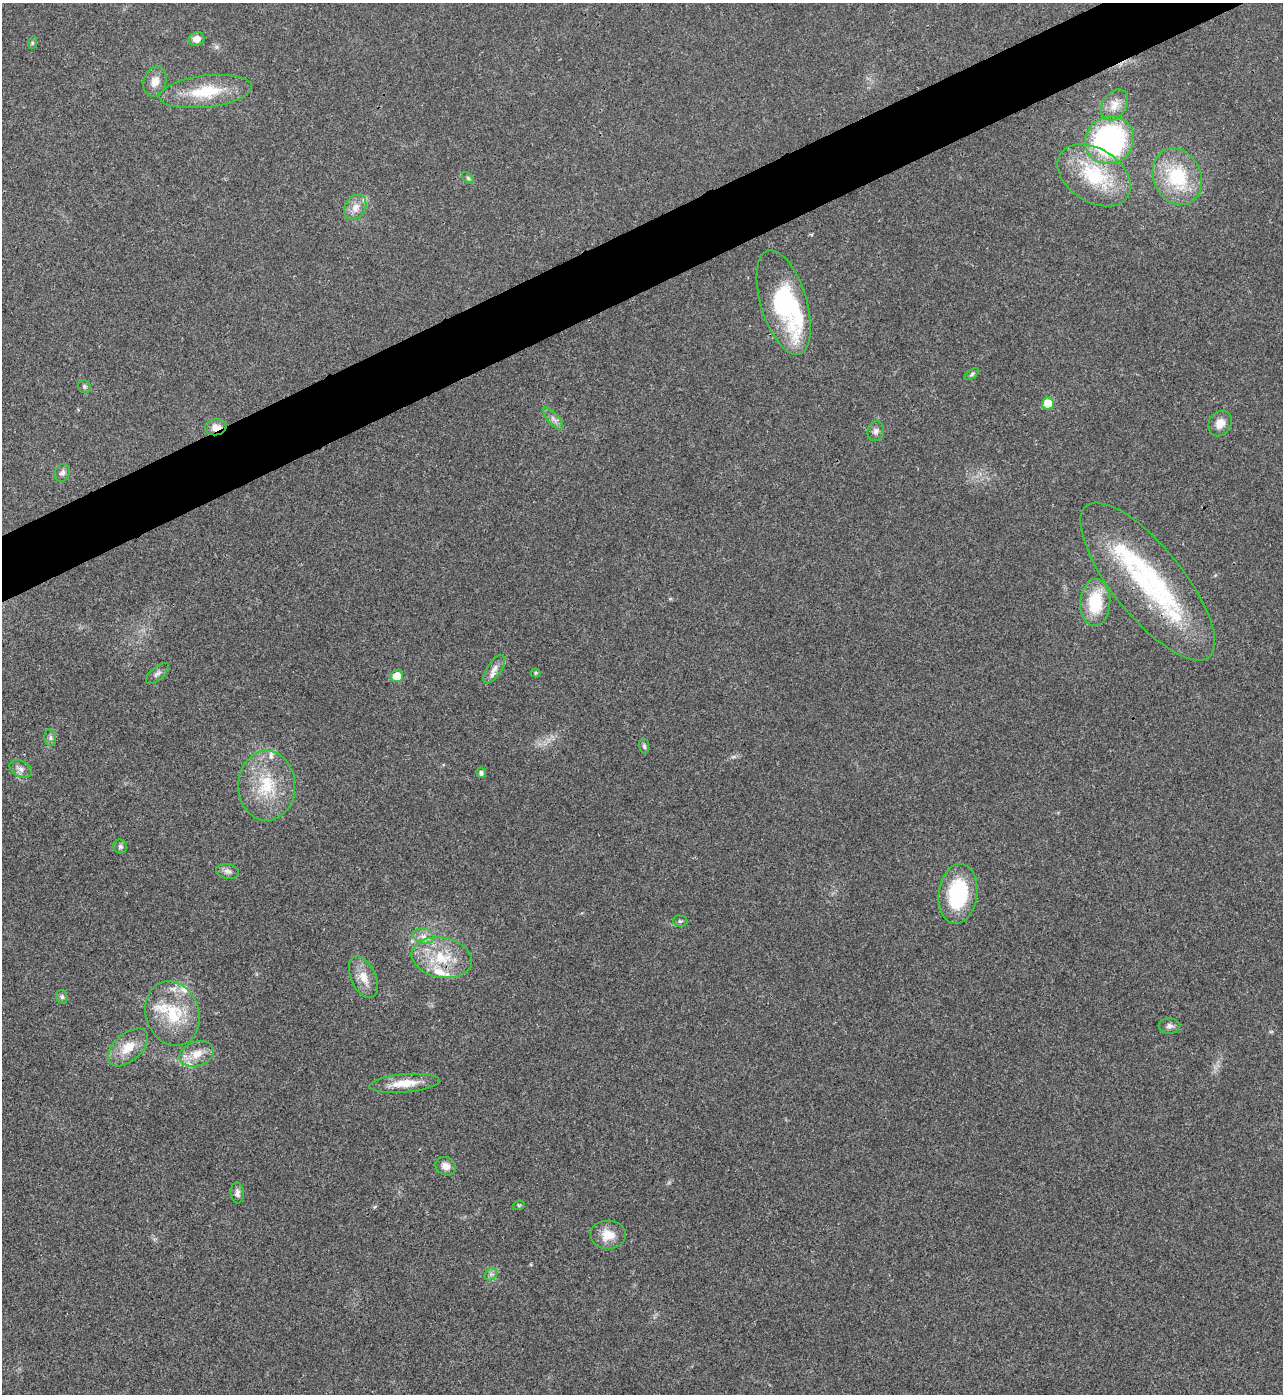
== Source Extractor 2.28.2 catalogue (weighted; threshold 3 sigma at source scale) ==
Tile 10 of 4 x 4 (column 2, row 3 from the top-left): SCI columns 1566-2846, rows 1394-2785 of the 5563 x 5574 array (HDU 1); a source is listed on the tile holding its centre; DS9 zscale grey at full resolution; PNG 1285 x 1396 px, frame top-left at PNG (2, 3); each listed source drawn as its Kron ellipse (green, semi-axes under 4 px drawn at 4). Shown black and unused: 4% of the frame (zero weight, under 3 of 4 exposures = <1% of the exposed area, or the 3 px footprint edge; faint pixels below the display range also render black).
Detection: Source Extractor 2.28.2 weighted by HDU 2 'WHT'; one run over the whole footprint, this tile lists its part. Background 0.0211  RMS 0.0042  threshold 0.0189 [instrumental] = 3 sigma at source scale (4.5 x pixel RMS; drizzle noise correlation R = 1.50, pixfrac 1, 0.05/0.05 arcsec/px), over >= 5 px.
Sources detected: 58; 1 too faint to see at this stretch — neither listed nor drawn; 9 inside a brighter listed object's ellipse — not listed separately; the other 48 listed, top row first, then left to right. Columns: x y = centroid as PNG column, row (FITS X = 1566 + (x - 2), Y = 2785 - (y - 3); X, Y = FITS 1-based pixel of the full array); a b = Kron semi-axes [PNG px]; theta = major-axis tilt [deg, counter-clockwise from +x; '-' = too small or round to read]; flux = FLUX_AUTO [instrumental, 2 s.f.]
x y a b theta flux
197 39 8 6 19 3.1
32 43 6 4 73 0.57
155 81 15 11 72 4.3
206 91 46 16 7 19
1114 105 17 12 56 4.9
1109 140 25 23 39 88
1094 175 40 26 -33 29
1177 177 29 23 -65 27
468 178 7 4 -45 0.75
355 207 13 10 61 4
784 302 54 23 -73 51
972 374 8 4 36 0.8
84 386 7 6 - 0.85
1048 403 6 6 - 9.8
553 419 14 5 -48 1.9
1220 424 13 11 58 4.1
216 427 10 8 6 3.5
876 431 10 8 72 1.9
62 473 9 7 65 1.6
1148 581 98 35 -51 76
1095 602 23 15 87 19
494 669 16 7 57 2.9
157 673 14 6 40 1.6
536 673 5 4 - 0.49
397 676 6 6 - 8.2
50 738 8 6 -84 1.2
644 746 7 5 -80 0.92
21 769 12 8 -29 2.3
481 773 5 5 - 1.3
267 786 35 28 90 23
120 846 7 7 - 0.98
227 871 11 7 -11 1.9
958 894 30 19 83 33
680 921 7 5 -12 0.77
423 936 11 7 -18 2.5
442 958 30 20 -10 18
364 977 22 12 -65 6.1
62 997 7 5 -61 0.96
172 1014 33 26 -72 22
1170 1026 11 7 -4 1.7
128 1047 24 13 42 8.6
197 1054 18 12 18 6.2
404 1083 35 9 5 8.4
446 1166 11 9 -29 3.1
237 1193 10 6 -85 1.6
519 1205 6 4 18 0.49
608 1235 18 14 0 6.9
491 1274 7 5 44 1.1
Overlapping masked pixels (flux is a lower limit): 2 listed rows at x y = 216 427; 1148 581